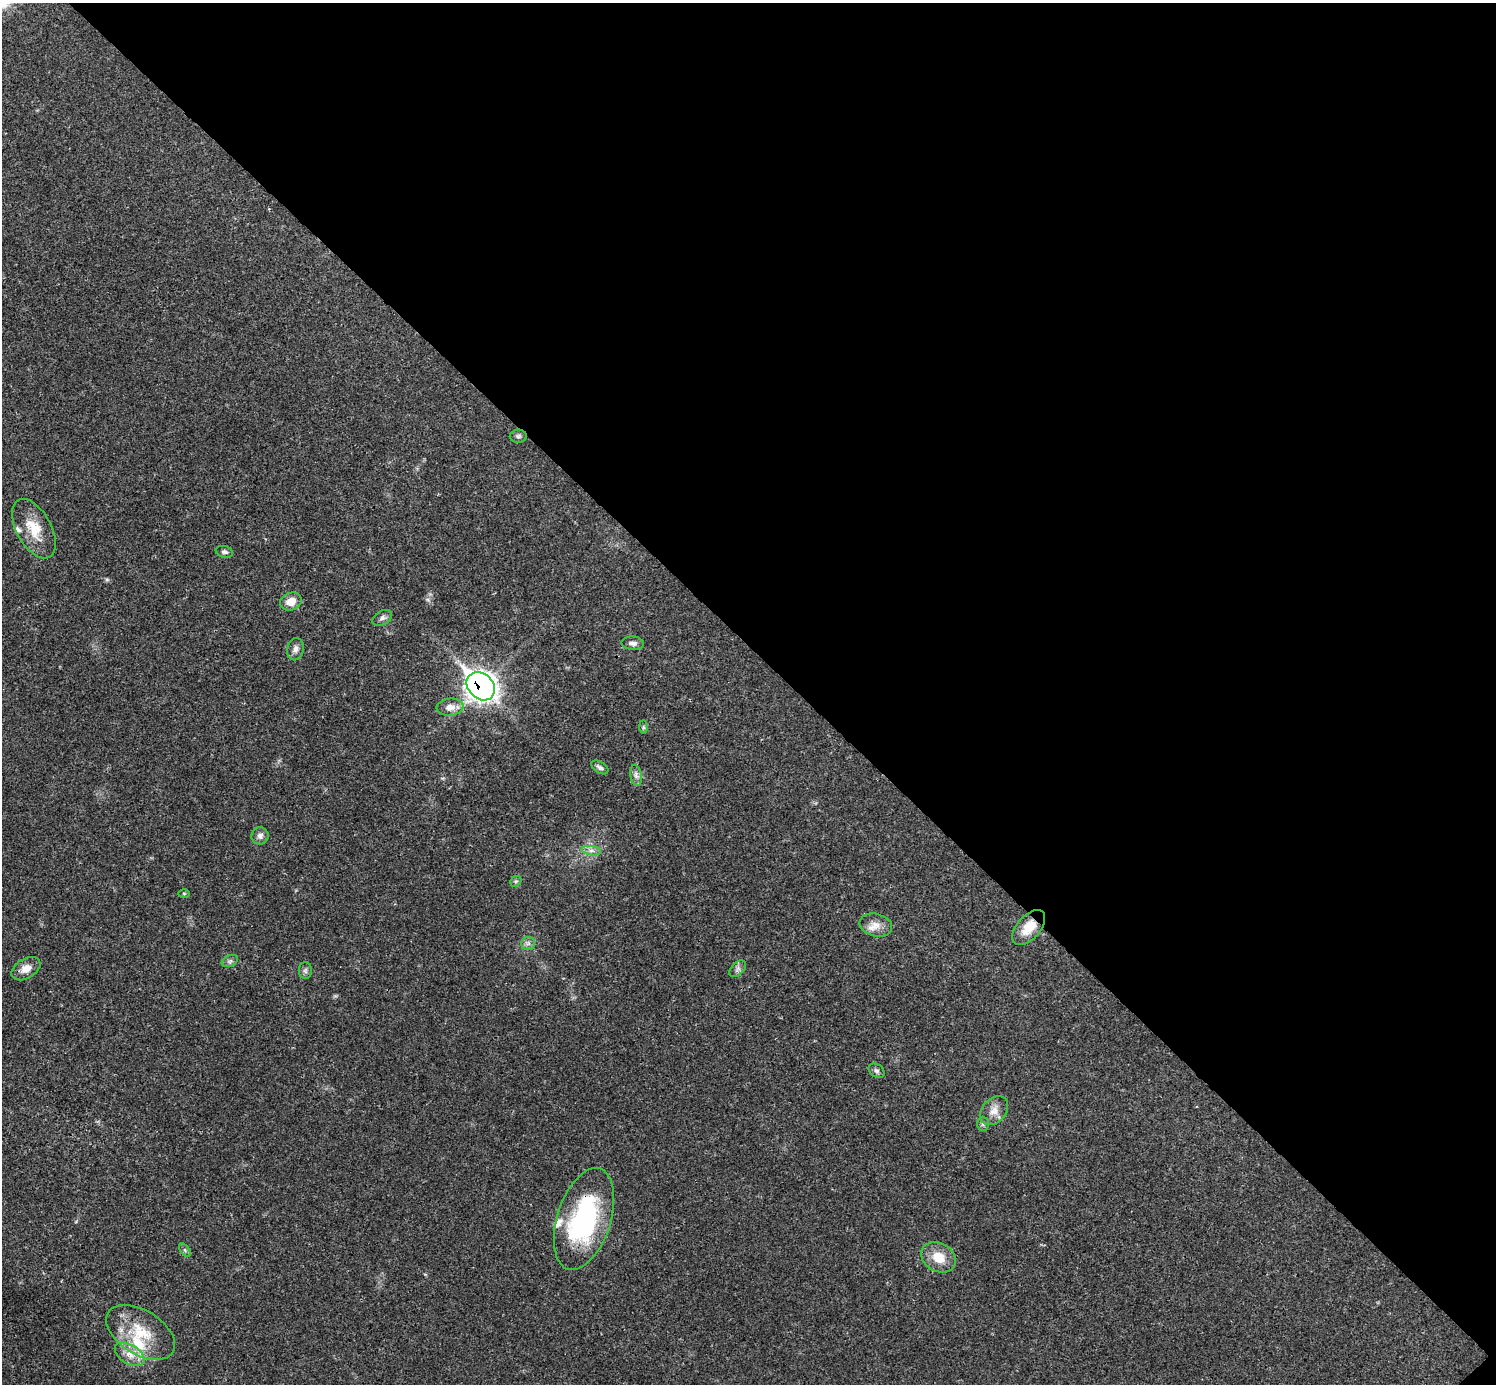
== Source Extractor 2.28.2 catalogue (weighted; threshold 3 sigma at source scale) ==
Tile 8 of 4 x 4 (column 4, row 2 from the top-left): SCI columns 4483-5976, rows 2921-4302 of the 5984 x 5984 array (HDU 1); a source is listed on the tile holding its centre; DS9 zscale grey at full resolution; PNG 1498 x 1386 px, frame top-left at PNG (2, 3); each listed source drawn as its Kron ellipse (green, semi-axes under 4 px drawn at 4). Shown black and unused: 47% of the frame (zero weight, under 3 of 4 exposures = <1% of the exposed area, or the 3 px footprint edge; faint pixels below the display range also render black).
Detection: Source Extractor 2.28.2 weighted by HDU 2 'WHT'; one run over the whole footprint, this tile lists its part. Background 0.021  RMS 0.0022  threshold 0.00997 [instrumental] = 3 sigma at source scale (4.5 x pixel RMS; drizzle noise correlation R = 1.50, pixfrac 1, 0.05/0.05 arcsec/px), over >= 5 px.
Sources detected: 34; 3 inside a brighter listed object's ellipse — not listed separately; the other 31 listed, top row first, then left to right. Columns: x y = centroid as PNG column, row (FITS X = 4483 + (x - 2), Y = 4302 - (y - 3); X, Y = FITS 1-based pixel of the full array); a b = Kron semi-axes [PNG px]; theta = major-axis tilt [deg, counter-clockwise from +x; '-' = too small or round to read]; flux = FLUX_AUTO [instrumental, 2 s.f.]
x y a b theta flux
518 436 8 6 4 0.62
34 529 32 17 -61 5.9
224 552 9 5 -15 0.6
291 602 11 8 20 2.4
382 618 10 7 31 0.81
633 643 11 6 -4 0.91
295 649 11 8 78 1.1
481 686 16 12 -44 160
450 707 13 8 5 1.8
643 727 7 4 -89 0.36
600 767 9 5 -33 0.65
636 775 11 5 -81 0.84
260 836 8 8 - 1
591 851 9 4 -8 0.81
516 881 6 4 42 0.36
184 893 6 4 -1 0.22
876 925 16 11 -13 2.3
1029 927 21 11 48 4.4
528 943 7 6 - 0.73
230 961 9 5 25 0.61
26 969 16 10 31 2.3
738 969 10 6 45 0.71
305 971 8 6 90 0.59
876 1071 9 6 -37 0.57
994 1111 16 11 47 2.3
983 1124 7 6 - 0.52
584 1219 53 26 72 33
185 1250 8 4 -54 0.45
938 1257 18 14 -30 4.4
141 1332 38 22 -32 9.7
130 1354 16 9 -31 2.6
Overlapping masked pixels (flux is a lower limit): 3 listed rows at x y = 481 686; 1029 927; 584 1219